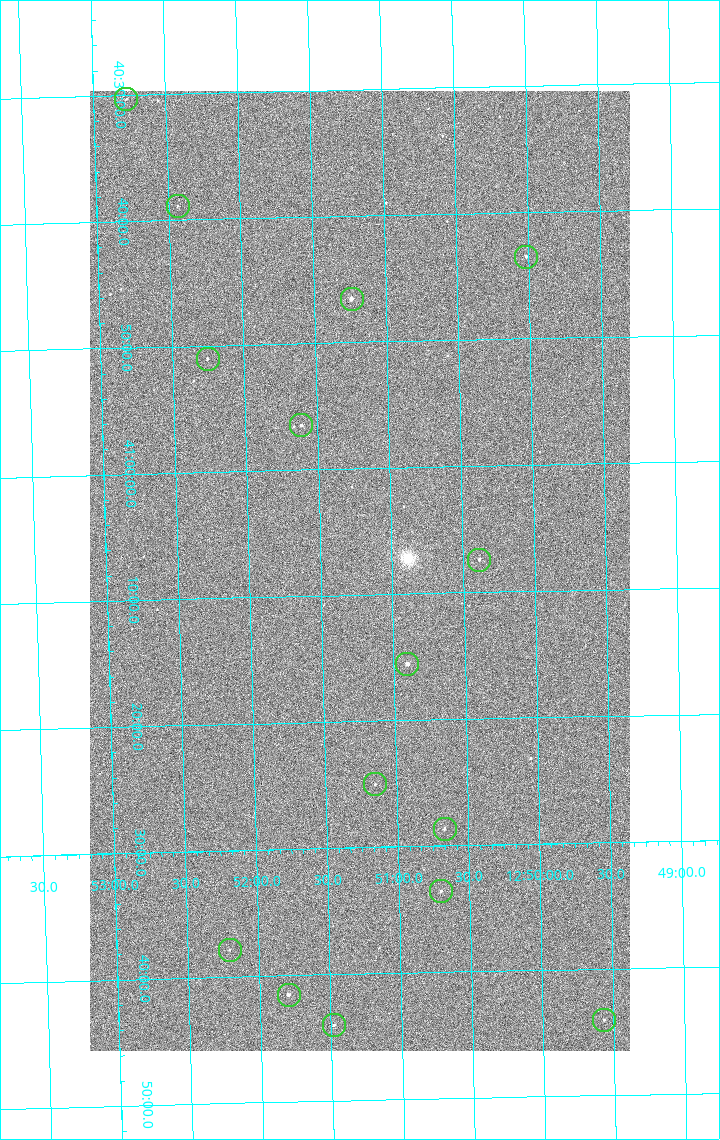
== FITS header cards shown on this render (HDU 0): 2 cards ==
NAXIS1  =                 1080 / length of data axis 1
NAXIS2  =                 1920 / length of data axis 2

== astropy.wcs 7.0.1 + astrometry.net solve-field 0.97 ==
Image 1080 x 1920 px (HDU 0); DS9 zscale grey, zoomed out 1/2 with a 90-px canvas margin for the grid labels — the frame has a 2x2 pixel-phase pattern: the four 2x2 pixel phases sit at different levels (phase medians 1012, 862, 801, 1012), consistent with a one-shot-colour (mosaic) sensor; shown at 1/2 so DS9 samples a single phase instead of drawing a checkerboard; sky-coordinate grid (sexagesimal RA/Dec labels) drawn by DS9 from the SOLVED WCS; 15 Tycho-2 reference stars matched to detected sources circled (green)
Header WCS: none
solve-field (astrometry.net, Tycho-2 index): SOLVED blind (the file carries no WCS)
Solved WCS: RA---TAN-SIP/DEC--TAN-SIP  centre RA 12:51:13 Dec +41:08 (192.81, +41.13 deg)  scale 2.38 arcsec/px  FOV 42.8' x 76.0'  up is -179 deg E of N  parity flipped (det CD > 0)
(file carries no celestial WCS; the grid is the blind solution)
Tycho-2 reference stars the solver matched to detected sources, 15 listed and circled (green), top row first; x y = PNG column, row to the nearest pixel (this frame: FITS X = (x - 90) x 2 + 1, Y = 1920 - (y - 91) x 2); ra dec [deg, ICRS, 3 dp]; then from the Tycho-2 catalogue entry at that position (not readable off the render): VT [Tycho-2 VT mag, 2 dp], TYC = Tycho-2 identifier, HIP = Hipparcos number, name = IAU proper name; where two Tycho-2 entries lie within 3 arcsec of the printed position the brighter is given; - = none
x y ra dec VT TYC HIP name
126 100 193.194 +40.505 12.48 3021-1340-1 - -
178 206 193.109 +40.648 12.32 3021-1216-1 - -
526 257 192.504 +40.725 11.86 3021-1162-1 - -
352 299 192.810 +40.776 9.69 3021-1108-1 - -
208 359 193.064 +40.851 11.36 3021-1025-1 - -
301 426 192.903 +40.941 11.82 3021-941-1 - -
479 560 192.596 +41.123 11.21 3021-53-1 - -
407 664 192.726 +41.259 9.76 3023-213-1 62700 -
375 784 192.787 +41.417 12.26 3023-139-1 - -
444 829 192.667 +41.478 11.08 3023-113-1 - -
441 892 192.675 +41.560 11.35 3023-88-1 - -
230 950 193.051 +41.631 12.16 3023-47-1 - -
288 995 192.949 +41.692 10.25 3023-19-1 - -
604 1020 192.392 +41.734 11.39 3023-243-1 - -
334 1026 192.870 +41.734 10.72 3023-898-1 - -